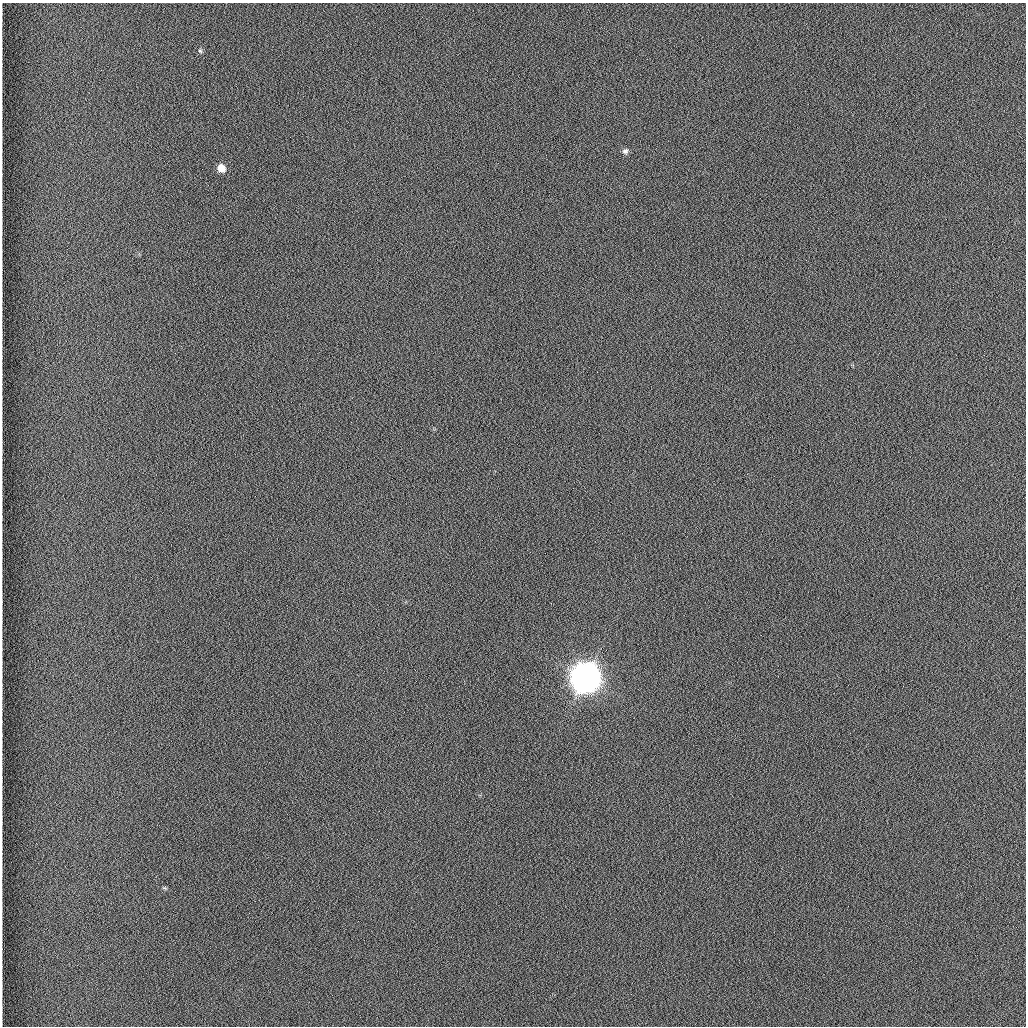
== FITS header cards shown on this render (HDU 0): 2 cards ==
NAXIS1  =                 1024 /fastest changing axis
NAXIS2  =                 1024 /next to fastest changing axis

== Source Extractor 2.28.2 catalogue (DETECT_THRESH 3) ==
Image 1024 x 1024 px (HDU 0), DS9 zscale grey, 1 PNG px = 1 image px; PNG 1028 x 1028 px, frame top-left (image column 1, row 1024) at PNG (2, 3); no overlay
Background 1260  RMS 5.9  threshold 17.7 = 3 sigma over >= 5 px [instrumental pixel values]
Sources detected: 4; all 4 listed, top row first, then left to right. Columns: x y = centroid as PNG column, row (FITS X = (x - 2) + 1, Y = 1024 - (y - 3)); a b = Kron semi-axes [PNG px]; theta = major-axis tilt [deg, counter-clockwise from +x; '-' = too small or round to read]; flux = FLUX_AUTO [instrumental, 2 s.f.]
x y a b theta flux
200 51 6 5 - 5.7e+02
625 151 7 7 - 1.2e+03
221 168 8 7 - 3.8e+03
585 678 10 10 - 1.1e+06